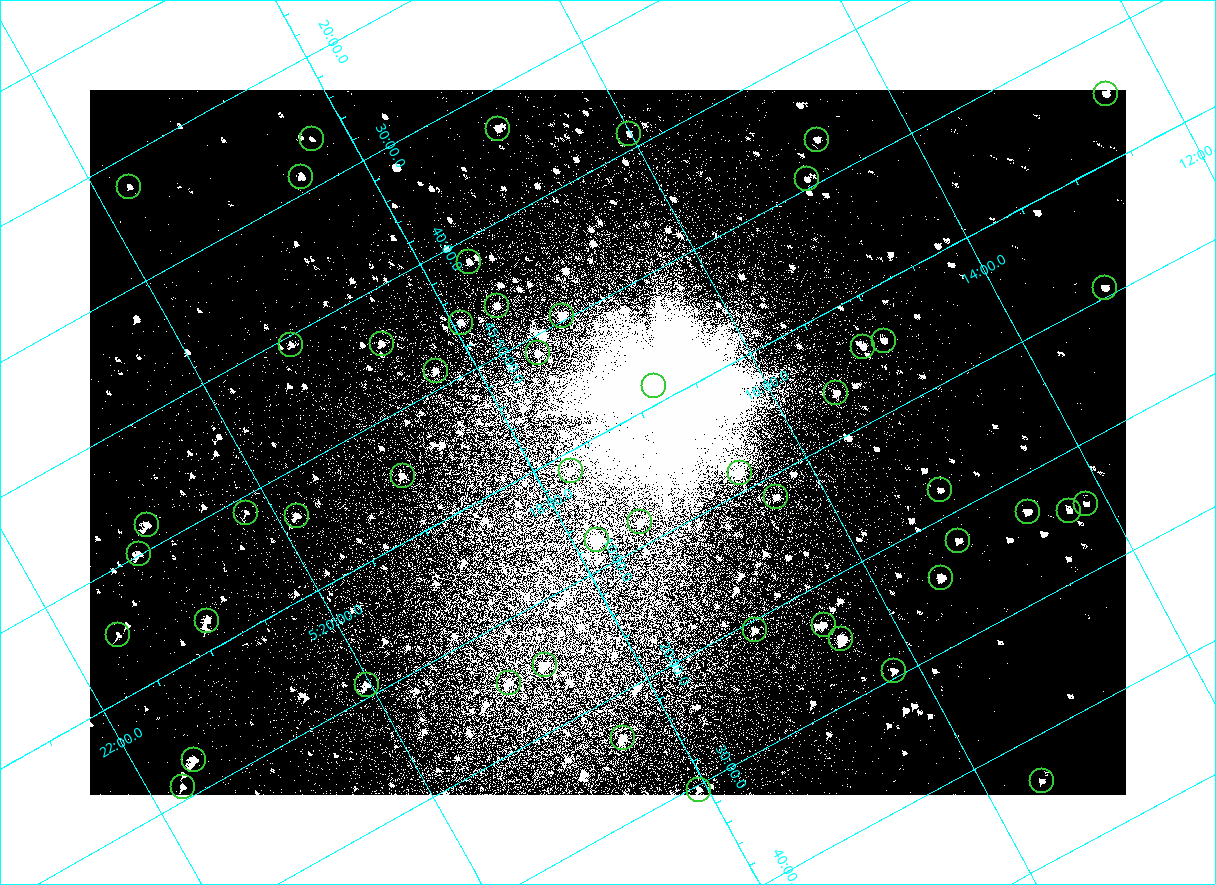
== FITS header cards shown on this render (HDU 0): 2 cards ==
NAXIS1  =                 2072
NAXIS2  =                 1410

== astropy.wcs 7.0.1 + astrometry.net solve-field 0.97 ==
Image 2072 x 1410 px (HDU 0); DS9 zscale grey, zoomed out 1/2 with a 90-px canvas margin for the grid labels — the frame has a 2x2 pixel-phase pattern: the four 2x2 pixel phases sit at different levels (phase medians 80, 80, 80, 144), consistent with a one-shot-colour (mosaic) sensor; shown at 1/2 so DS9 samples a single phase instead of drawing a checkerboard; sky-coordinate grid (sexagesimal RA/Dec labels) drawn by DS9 from the SOLVED WCS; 51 Tycho-2 reference stars matched to detected sources circled (green)
Header WCS: none
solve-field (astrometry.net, Tycho-2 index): SOLVED blind (the file carries no WCS)
Solved WCS: RA---TAN-SIP/DEC--TAN-SIP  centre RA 05:17:21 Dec +46:01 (79.34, +46.01 deg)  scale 2.54 arcsec/px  FOV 87.7' x 59.7'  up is -151 deg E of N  parity flipped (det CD > 0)
(file carries no celestial WCS; the grid is the blind solution)
Tycho-2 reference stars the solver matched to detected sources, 51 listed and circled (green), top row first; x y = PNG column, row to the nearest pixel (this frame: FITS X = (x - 90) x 2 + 1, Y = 1410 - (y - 90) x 2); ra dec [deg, ICRS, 3 dp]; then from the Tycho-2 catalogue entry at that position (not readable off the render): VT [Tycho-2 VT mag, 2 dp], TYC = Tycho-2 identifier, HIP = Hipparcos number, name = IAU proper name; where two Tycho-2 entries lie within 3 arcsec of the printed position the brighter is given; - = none
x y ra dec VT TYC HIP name
1106 94 78.114 +45.913 9.89 3345-1356-1 - -
498 129 79.231 +45.552 9.98 3358-927-1 - -
629 134 79.004 +45.647 11.41 3358-2181-1 - -
312 139 79.570 +45.438 11.18 3358-2771-1 - -
816 140 78.675 +45.779 11.07 3345-1858-1 - -
301 176 79.625 +45.478 9.93 3358-231-1 - -
806 179 78.730 +45.821 11.17 3345-560-1 - -
129 186 79.937 +45.373 10.74 3358-949-1 - -
469 262 79.411 +45.697 10.62 3358-1083-1 - -
1104 288 78.300 +46.154 9.71 3345-874-1 - -
497 306 79.404 +45.771 10.28 3358-1309-1 - -
562 316 79.298 +45.827 8.77 3358-3023-1 - -
461 322 79.483 +45.767 10.14 3358-481-1 - -
884 340 78.747 +46.074 10.28 3345-730-1 - -
291 344 79.806 +45.679 11.23 3358-1039-1 - -
382 344 79.645 +45.739 10.39 3358-323-1 - -
863 346 78.791 +46.067 9.53 3358-1478-1 - -
538 353 79.377 +45.856 9.99 3358-2785-1 - -
436 370 79.575 +45.809 10.46 3358-3067-1 - -
654 386 79.203 +45.975 10.21 3358-3142-1 - -
836 393 78.883 +46.107 10.16 3358-1042-1 - -
570 471 79.434 +46.025 9.87 3358-2812-1 - -
740 472 79.133 +46.141 8.10 3358-3148-1 - -
402 476 79.737 +45.917 10.42 3358-2222-1 - -
940 490 78.790 +46.297 10.91 3358-2798-1 - -
776 497 79.092 +46.196 10.35 3358-1074-1 - -
1086 504 78.541 +46.411 10.86 3345-1321-1 - -
1069 511 78.578 +46.409 10.96 3345-1097-1 - -
246 512 80.050 +45.855 11.27 3358-2824-1 - -
1028 512 78.654 +46.383 8.84 3345-1869-1 - -
297 516 79.963 +45.894 10.08 3358-2584-1 - -
640 522 79.360 +46.135 9.37 3358-2973-1 - -
147 525 80.238 +45.802 9.43 3358-655-1 - -
597 540 79.453 +46.128 7.41 3358-2414-1 - -
958 540 78.806 +46.372 10.28 3358-1208-1 - -
139 554 80.281 +45.832 9.52 3358-2963-1 - -
940 578 78.874 +46.406 8.07 3358-1254-1 - -
206 621 80.228 +45.962 10.38 3358-2502-1 - -
824 624 79.131 +46.386 9.87 3358-62-1 - -
754 630 79.260 +46.346 10.40 3358-902-1 - -
118 635 80.398 +45.917 10.91 3358-2348-1 - -
841 639 79.113 +46.416 6.95 3358-1284-1 - -
544 665 79.670 +46.248 10.61 3358-2504-1 - -
894 670 79.049 +46.490 10.10 3358-1590-1 - -
509 683 79.751 +46.245 10.97 3358-2202-1 - -
366 685 80.007 +46.150 10.36 3358-1438-1 - -
622 738 79.602 +46.390 9.90 3358-202-1 - -
194 760 80.388 +46.123 8.89 3358-1920-1 - -
1042 781 78.889 +46.726 10.59 3358-58-1 - -
182 786 80.435 +46.149 10.14 3358-1944-1 - -
699 790 79.516 +46.506 10.34 3358-900-1 - -